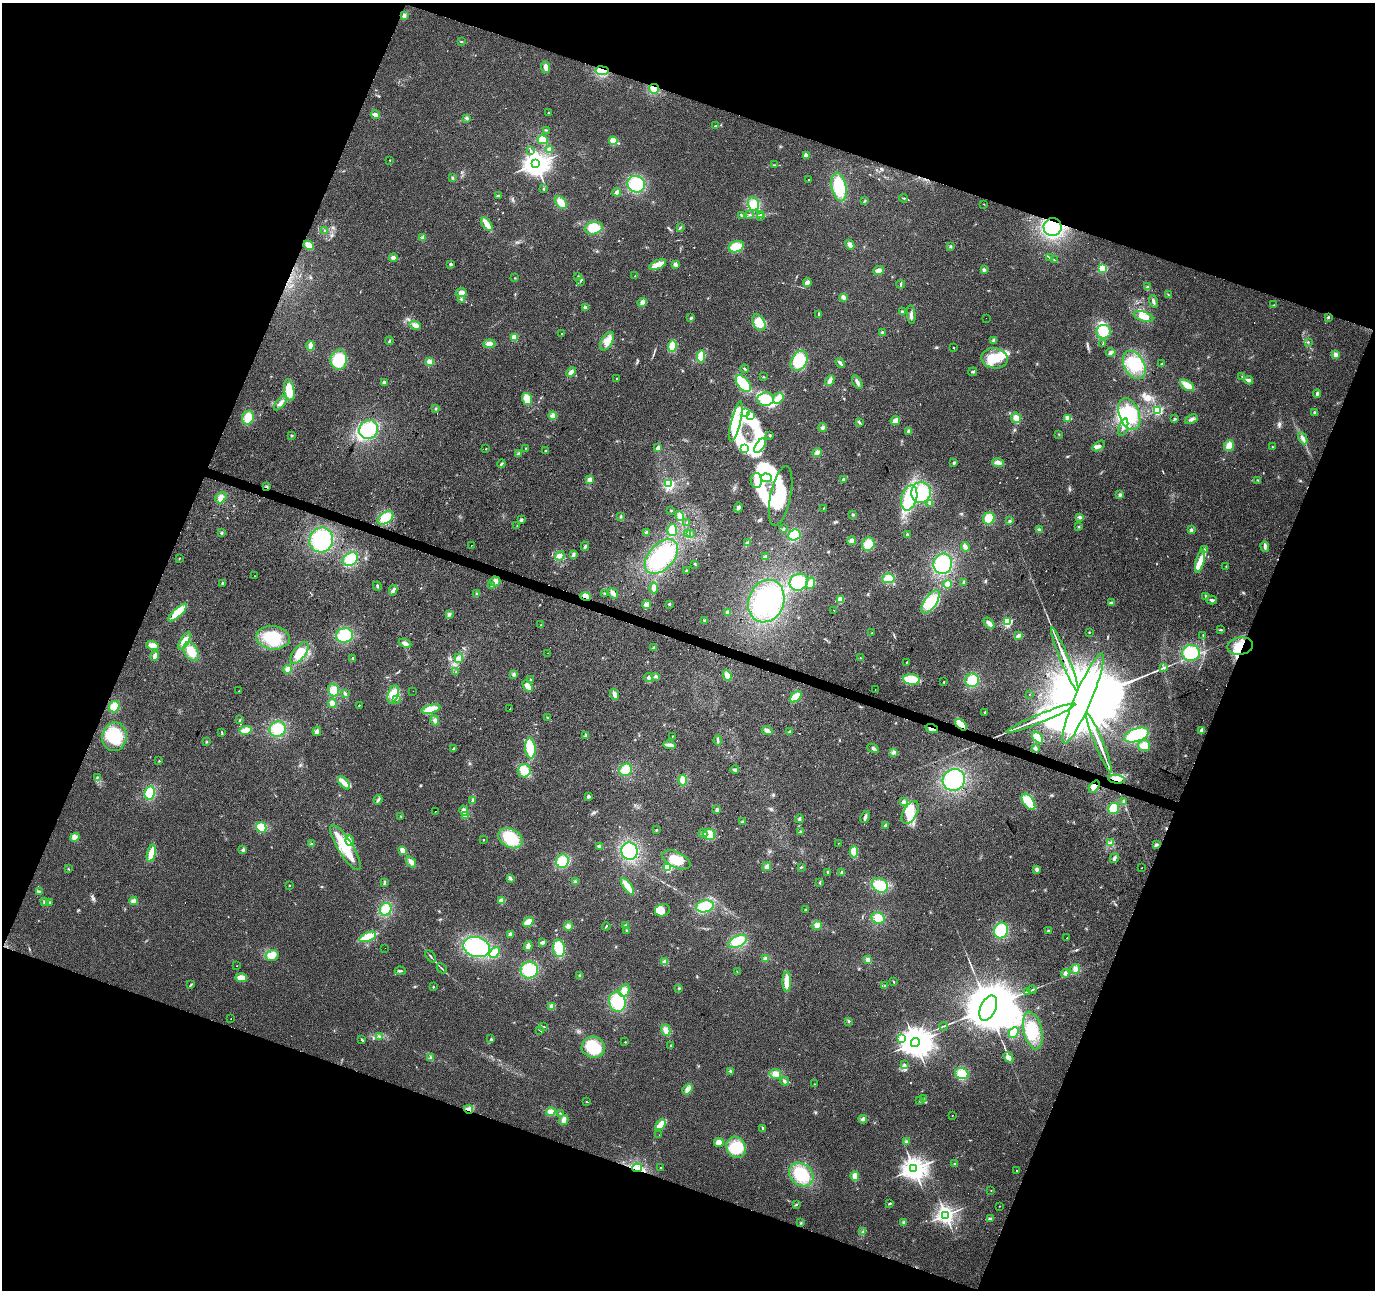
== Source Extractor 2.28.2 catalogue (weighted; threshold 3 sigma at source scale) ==
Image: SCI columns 1-5492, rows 214-5365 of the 5500 x 5642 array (HDU 1 of 3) = the unmasked area's bounding box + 8 px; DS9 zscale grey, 4 x 4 block average (1 PNG px = mean of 4 x 4 image px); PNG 1377 x 1292 px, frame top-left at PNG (2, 3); each listed source drawn as its Kron ellipse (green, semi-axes under 4 px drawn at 4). Shown black and unused: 41% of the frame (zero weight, under 2 of 3 exposures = <1% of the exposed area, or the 3 px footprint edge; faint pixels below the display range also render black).
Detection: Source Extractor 2.28.2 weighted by HDU 2 'WHT'. Background 0.0384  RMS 0.0065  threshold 0.0294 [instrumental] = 3 sigma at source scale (4.5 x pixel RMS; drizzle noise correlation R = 1.50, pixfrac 1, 0.0396/0.0396 arcsec/px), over >= 5 px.
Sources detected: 633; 23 inside a brighter object's white glare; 8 cosmic-ray / hot-pixel residue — neither listed nor drawn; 4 coinciding with a brighter row at this scale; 34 inside a brighter listed object's ellipse — not listed separately; of the other 564, all 500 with FLUX_AUTO >= 1.39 (the completeness limit of this list) listed and drawn (64 fainter detections not listed), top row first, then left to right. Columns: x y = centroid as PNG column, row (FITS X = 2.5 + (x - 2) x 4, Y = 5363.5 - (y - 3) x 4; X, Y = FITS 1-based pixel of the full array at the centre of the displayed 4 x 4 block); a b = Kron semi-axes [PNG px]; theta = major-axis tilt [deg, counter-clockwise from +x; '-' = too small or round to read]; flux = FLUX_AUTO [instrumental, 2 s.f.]
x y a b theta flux
404 16 4 3 - 9.6
461 41 2 2 - 2.3
546 67 6 3 -83 17
602 71 7 4 -7 41
654 89 5 5 - 25
548 113 2 2 - 1.5
375 115 4 3 - 17
466 118 3 3 - 6.7
715 126 4 2 - 4.2
546 130 2 2 - 2.8
543 140 5 4 - 45
613 141 4 4 - 38
550 149 4 3 - 9.7
530 151 2 2 - 1.9
806 155 3 3 - 13
390 160 2 2 - 1.6
536 164 4 3 - 4100
775 165 4 2 - 3.5
452 178 2 2 - 1.6
808 180 2 2 - 2.6
636 184 9 8 - 150
839 187 14 7 -79 140
544 189 3 2 - 2.6
617 192 4 2 - 22
498 195 4 2 - 4.2
904 198 4 2 - 3.6
864 201 2 2 - 1.7
561 203 7 5 -49 38
753 204 7 5 -73 56
984 204 2 2 - 1.4
760 214 3 2 - 2.6
741 215 3 2 - 5.8
750 215 4 2 - 3.1
761 217 3 2 - 4.1
487 224 8 3 -55 38
680 227 3 2 - 3
1053 227 9 9 - 250
594 228 9 6 12 63
324 231 4 2 - 4.5
423 238 3 2 - 3.4
309 245 5 4 - 30
850 245 5 4 - 15
950 246 3 2 - 3.4
736 247 8 5 17 69
1050 257 3 2 - 4
393 258 4 4 - 9.7
1054 260 2 2 - 2.5
450 264 3 2 - 8
675 264 4 3 - 9.6
658 265 9 4 23 47
1103 268 2 2 - 360
984 269 2 2 - 2
878 271 5 4 - 14
578 276 2 2 - 1.6
635 276 2 2 - 1.8
515 278 2 2 - 1.7
581 281 2 2 - 1.4
807 283 4 3 - 15
901 284 4 2 - 5
1148 287 2 2 - 7.4
461 293 5 3 - 17
1168 295 4 2 - 3
843 297 4 3 - 12
461 299 2 2 - 2.8
1153 301 6 2 -73 10
642 302 5 4 - 11
1273 305 2 2 - 1.8
585 307 4 3 - 5.5
902 312 4 2 - 7.1
819 314 4 2 - 5.6
911 315 9 3 -84 11
1144 316 10 5 -18 32
1328 317 2 2 - 3.6
691 318 3 2 - 4.3
986 318 2 2 - 3.1
759 323 9 5 -62 42
415 325 6 4 -14 19
883 332 3 2 - 3.8
1103 332 7 6 - 59
561 333 2 2 - 1.6
514 337 2 2 - 190
994 340 2 2 - 11
389 341 4 2 - 4.3
607 341 10 5 60 39
1308 342 2 2 - 3.4
1103 343 3 2 - 3.7
489 344 6 4 6 16
310 346 5 3 - 22
672 346 6 4 80 50
954 347 2 2 - 1.8
1111 352 5 3 - 8.7
1335 355 4 4 - 12
701 356 6 4 84 51
995 358 13 10 -7 89
339 360 10 8 83 120
799 361 11 7 57 110
430 362 4 3 - 18
840 363 6 2 -44 9.2
1161 364 3 2 - 2.1
1134 365 15 10 -61 93
745 369 4 2 - 3.9
571 372 5 4 - 15
973 372 4 2 - 5.2
1242 376 2 2 - 1.4
763 377 2 2 - 1.4
616 379 2 2 - 3.9
830 380 6 3 64 17
1249 380 4 3 - 8.6
384 382 2 2 - 35
857 382 7 3 -59 14
743 384 10 5 -50 100
1187 385 8 4 -32 46
289 390 11 5 -79 71
1317 394 4 2 - 6.3
778 398 6 4 55 38
527 399 6 5 - 49
765 399 8 7 - 94
280 403 8 3 51 17
436 409 3 2 - 3.7
1157 410 2 2 - 450
746 413 3 3 - 9.6
1315 413 4 3 - 7.1
1129 414 16 10 -69 140
553 416 4 3 - 24
751 416 3 2 - 6.1
248 417 7 5 74 48
1016 418 5 5 - 20
1068 418 2 2 - 160
1175 419 4 2 - 3.8
1191 419 7 3 23 11
895 420 5 3 - 26
736 421 20 5 77 72
859 422 3 2 - 4.5
1123 427 9 3 71 15
823 428 4 3 - 9
369 430 10 9 - 140
909 431 3 3 - 7.3
1059 434 2 2 - 2.3
292 435 2 2 - 2.8
770 435 2 2 - 4.4
1303 438 6 3 -62 12
760 446 8 3 58 24
1099 446 7 3 36 11
1229 446 5 5 - 37
1272 447 3 2 - 2.6
526 448 2 2 - 3.1
658 448 4 3 - 12
486 449 2 2 - 4.3
744 449 4 2 - 6.7
546 451 2 2 - 2
519 453 3 2 - 4.5
817 453 5 4 - 12
954 463 3 3 - 5.1
998 463 6 4 -18 16
501 464 4 2 - 5.1
766 478 5 4 - 20
590 479 4 3 - 14
843 479 3 2 - 4.7
756 480 7 6 - 30
1258 480 2 2 - 1.8
669 484 2 2 - 490
267 487 3 2 - 4
921 493 10 10 - 140
1120 495 3 3 - 6.5
781 496 30 10 78 120
221 498 6 5 - 19
909 498 13 7 75 160
930 503 4 3 - 8.1
738 507 5 3 - 11
823 508 3 2 - 1.9
671 510 2 2 - 1.6
853 515 2 2 - 2.5
680 516 5 3 - 25
621 517 2 2 - 3.2
1080 517 3 3 - 7
385 518 9 5 34 59
989 518 6 5 - 63
521 520 4 3 - 5.9
1010 521 3 2 - 3.8
686 523 3 2 - 2.4
517 526 2 2 - 1.4
1079 527 2 2 - 2.9
783 529 3 2 - 4.9
672 530 6 5 - 46
1039 530 3 3 - 7
1191 530 3 3 - 7.4
646 532 3 3 - 7
222 533 2 2 - 18
688 533 4 2 - 11
691 534 2 2 - 3.3
794 535 6 5 - 91
907 535 2 2 - 41
321 540 12 11 - 230
851 541 4 3 - 15
747 543 3 2 - 4
868 544 7 6 - 60
471 545 2 2 - 6.3
585 546 4 2 - 5.8
1265 546 5 3 - 10
965 547 5 2 - 20
1205 550 3 2 - 4.5
573 555 4 3 - 6.4
560 556 5 3 - 12
661 557 20 12 48 200
765 557 3 2 - 9.3
179 558 2 2 - 2.4
350 559 8 6 30 83
1200 561 11 4 74 52
695 564 2 2 - 2.2
943 564 10 9 - 190
1226 566 2 2 - 2.3
686 571 3 2 - 3.2
255 576 2 2 - 2.4
888 578 6 5 - 52
495 581 5 5 - 19
799 582 9 8 - 110
964 582 3 2 - 5.2
223 583 2 2 - 41
810 583 6 4 70 29
948 584 4 4 - 19
377 586 5 2 - 4.2
492 586 3 3 - 8.3
654 588 5 3 - 23
393 590 5 3 - 11
604 593 2 2 - 2.1
613 593 5 3 - 14
477 594 3 2 - 3.2
586 596 5 3 - 18
1206 596 2 2 - 2.9
840 599 2 2 - 170
1212 600 5 2 - 7.2
766 601 22 17 68 350
931 602 13 6 56 79
1111 603 4 3 - 5.9
669 604 3 2 - 3.6
646 605 4 4 - 21
834 610 2 2 - 75
178 612 12 4 42 91
727 612 2 2 - 35
449 614 3 3 - 7.4
705 621 3 2 - 4
1007 622 2 2 - 400
989 623 6 3 -49 21
540 625 2 2 - 2
1221 630 3 2 - 3.2
1089 632 2 2 - 4.8
872 633 2 2 - 3.9
344 635 8 7 - 110
1018 635 4 2 - 13
1203 635 3 2 - 2
273 638 17 11 -6 140
185 641 10 4 59 46
405 643 6 3 -24 15
152 645 6 4 -15 28
1240 646 13 8 9 78
654 648 3 2 - 7.7
191 652 10 6 -59 73
299 653 13 6 54 44
547 653 2 2 - 5.4
1191 653 9 8 - 130
155 656 5 3 - 19
353 658 3 2 - 3.1
459 658 5 2 - 8.8
860 658 3 2 - 2.3
1065 659 34 2 -67 53
906 662 2 2 - 3.7
1164 668 2 2 - 2.3
287 669 4 4 - 12
456 672 2 2 - 1.8
514 674 4 3 - 6.9
727 675 5 3 - 30
656 676 3 2 - 4.1
648 677 4 3 - 6.4
911 679 8 5 -6 100
530 680 2 2 - 12
972 680 7 6 - 75
944 682 2 2 - 7.2
528 686 6 4 -59 25
875 689 2 2 - 2.5
334 690 6 5 - 35
239 691 2 2 - 1.5
413 691 2 2 - 4.7
345 694 2 2 - 1.6
393 694 9 5 72 46
615 694 6 3 -71 17
1029 694 2 2 - 1.5
796 697 7 4 42 63
1083 698 49 8 67 190000
396 699 3 2 - 3.8
332 704 4 3 - 29
359 705 2 2 - 4.5
114 707 6 5 - 50
431 709 9 4 16 58
510 709 2 2 - 2
985 712 2 2 - 13
548 718 3 3 - 4.9
1041 718 37 2 22 82
239 720 3 2 - 3.4
435 721 5 3 - 15
961 725 7 3 -42 53
932 728 6 2 -19 7
277 729 8 7 - 98
246 730 6 4 9 31
767 730 5 3 - 15
1202 730 4 3 - 12
317 731 5 3 - 11
789 731 4 2 - 5
222 733 4 2 - 3.8
1136 735 13 6 19 160
586 736 3 3 - 9.2
672 736 2 2 - 3
114 737 14 12 81 160
1038 737 7 4 -48 64
718 741 5 2 - 5.9
206 742 2 2 - 2.5
1099 743 32 2 -68 49
669 745 6 4 -6 17
1144 746 6 5 - 33
530 748 10 5 -85 82
873 748 6 2 -29 6.5
1035 748 4 3 - 7
454 749 3 3 - 5.3
893 752 2 2 - 2.4
159 761 2 2 - 4.6
626 770 6 6 - 58
735 770 4 3 - 8.2
524 771 6 6 - 54
97 777 4 2 - 4.1
1116 779 8 4 -10 28
683 780 5 3 - 43
954 780 11 10 - 180
344 783 8 4 -52 22
1094 787 7 4 50 34
150 793 7 5 79 90
588 796 3 3 - 7
378 800 5 2 - 7.1
473 800 3 3 - 7.1
1123 801 3 2 - 3.9
903 802 3 2 - 13
1028 802 9 5 -55 75
1113 809 5 5 - 53
464 810 5 3 - 18
717 810 3 3 - 11
435 811 2 2 - 1.7
910 813 12 7 61 57
400 816 2 2 - 2.2
466 816 4 3 - 26
865 817 6 2 64 11
799 819 4 2 - 7
742 822 3 2 - 3.9
885 825 3 3 - 5.1
261 827 5 5 - 48
657 830 2 2 - 1.6
800 832 2 2 - 2.4
703 834 4 2 - 5.6
709 834 6 5 - 40
75 837 5 4 - 17
510 838 13 9 -29 150
483 840 2 2 - 7.8
350 841 5 2 - 9.5
838 843 2 2 - 1.8
1110 843 2 2 - 3
311 844 3 2 - 4.1
1156 845 4 3 - 7.3
599 846 4 3 - 6
345 847 26 7 -59 110
243 850 3 2 - 9.2
402 850 4 3 - 27
630 851 9 8 - 210
854 852 6 4 86 49
151 853 9 3 76 60
1114 858 5 3 - 8.7
676 860 15 8 -25 80
562 861 7 6 - 82
411 862 6 3 -54 19
668 867 2 2 - 380
767 867 4 4 - 11
801 867 2 2 - 2.4
1142 868 2 2 - 1.6
68 869 3 2 - 1.9
1037 869 3 3 - 9.5
828 872 2 2 - 28
842 872 2 2 - 28
510 878 4 3 - 7.1
384 882 3 2 - 5.8
575 882 3 3 - 9
820 882 2 2 - 2.5
289 885 2 2 - 5.9
880 885 8 6 -35 110
627 886 10 3 -55 52
39 891 3 2 - 4
133 901 4 3 - 11
501 901 4 3 - 20
44 902 2 2 - 1.9
50 902 2 2 - 1.7
705 906 9 6 11 68
386 909 6 5 - 70
662 910 7 6 - 26
805 910 2 2 - 2.6
878 918 7 5 -22 47
528 922 6 4 35 35
817 925 5 4 - 15
568 926 5 3 - 10
606 926 4 2 - 4
626 926 4 3 - 6.3
627 930 2 2 - 11
1001 930 8 7 - 120
1048 931 3 2 - 4.6
510 934 4 4 - 11
368 937 9 4 21 71
1067 938 2 2 - 1.8
738 941 10 5 26 74
543 942 4 3 - 6.5
528 946 5 3 - 16
476 947 13 9 -16 290
385 948 2 2 - 1.5
559 948 9 6 -82 78
494 952 6 4 49 25
272 955 6 5 - 44
431 956 7 2 -52 5.8
765 958 4 3 - 7
868 960 4 3 - 12
665 962 4 3 - 17
237 966 2 2 - 1.9
442 968 5 2 - 4
1075 969 5 4 - 15
529 970 9 8 - 130
400 971 5 2 - 6.8
737 972 3 2 - 1.5
1065 973 4 3 - 8
580 976 3 2 - 4.9
241 978 6 4 -4 33
787 982 10 4 89 56
893 982 3 2 - 3
190 985 4 2 - 4
885 985 3 2 - 3.2
433 987 2 2 - 6.3
679 988 3 2 - 2.2
1032 990 4 2 - 4.6
624 991 7 4 62 25
1027 992 4 2 - 3.9
617 1002 10 8 -75 130
552 1006 2 2 - 130
988 1008 13 7 65 49000
231 1019 2 2 - 2
849 1021 3 2 - 3.6
544 1026 2 2 - 1.7
943 1026 4 2 - 3.1
666 1030 6 4 -75 19
1033 1030 19 9 -77 92
540 1031 4 2 - 3.1
1014 1032 6 4 46 26
379 1036 3 3 - 5.3
902 1038 2 2 - 150
491 1039 3 2 - 2.7
362 1040 4 2 - 4.1
625 1042 2 2 - 5
915 1043 4 4 - 6800
671 1045 2 2 - 8.1
593 1047 12 10 -12 140
430 1057 4 2 - 4.8
1008 1057 6 4 -47 19
904 1065 2 2 - 3.3
730 1071 3 2 - 4.1
775 1074 6 5 - 19
962 1074 7 5 -19 61
784 1081 4 3 - 6.6
814 1084 2 2 - 2.3
688 1089 6 4 50 16
923 1098 2 2 - 1.5
586 1101 2 2 - 2.2
920 1101 2 2 - 1.9
468 1109 4 2 - 9.6
551 1112 5 4 - 19
560 1113 2 2 - 1.9
952 1115 2 2 - 7.7
863 1119 4 3 - 12
564 1120 5 4 - 15
661 1125 6 4 48 40
763 1128 3 2 - 6.2
659 1135 2 2 - 2
719 1142 5 4 - 24
906 1142 3 2 - 4.4
736 1147 11 9 -66 100
955 1164 3 2 - 4.5
637 1168 5 3 - 13
661 1168 2 2 - 1.8
914 1169 3 3 - 3600
1016 1171 2 2 - 2.4
801 1175 13 10 -42 140
855 1176 5 4 - 24
991 1191 2 2 - 1.5
889 1204 4 2 - 4.5
796 1205 4 2 - 2.5
999 1206 2 2 - 1.7
945 1215 3 2 - 1800
990 1218 2 2 - 2.7
904 1222 3 2 - 5.6
801 1223 2 2 - 2.8
863 1232 3 2 - 3.5
Overlapping masked pixels (flux is a lower limit): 12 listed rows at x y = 602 71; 654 89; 1053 227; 267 487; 586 596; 1240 646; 961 725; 932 728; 1116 779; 1094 787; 468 1109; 637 1168
Diffuse or blended objects may show on this block-average render without a row.